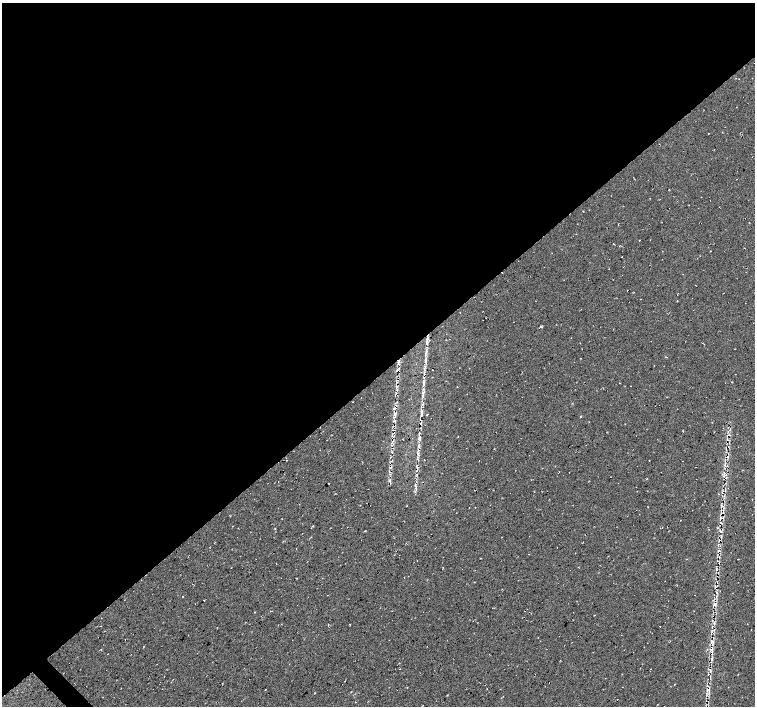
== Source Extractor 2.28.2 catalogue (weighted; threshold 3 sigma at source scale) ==
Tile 2 of 4 x 4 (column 2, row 1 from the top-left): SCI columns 1506-3010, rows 4374-5781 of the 6020 x 5994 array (HDU 1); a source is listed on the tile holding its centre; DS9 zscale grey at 2 x 2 block average (1 PNG px = mean of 2 x 2 image px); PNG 757 x 708 px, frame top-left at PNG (2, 3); no overlay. Shown black and unused: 53% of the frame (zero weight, under 2 of 3 exposures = <1% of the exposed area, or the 3 px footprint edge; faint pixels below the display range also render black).
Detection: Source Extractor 2.28.2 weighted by HDU 2 'WHT'; one run over the whole footprint, this tile lists its part. Background 0.0325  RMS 0.013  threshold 0.0563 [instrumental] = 3 sigma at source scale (4.5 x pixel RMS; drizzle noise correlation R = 1.50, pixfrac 1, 0.0396/0.0396 arcsec/px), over >= 5 px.
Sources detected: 35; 4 cosmic-ray / hot-pixel residue — not listed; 1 coinciding with a brighter row at this scale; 1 inside a brighter listed object's ellipse — not listed separately; the other 29 listed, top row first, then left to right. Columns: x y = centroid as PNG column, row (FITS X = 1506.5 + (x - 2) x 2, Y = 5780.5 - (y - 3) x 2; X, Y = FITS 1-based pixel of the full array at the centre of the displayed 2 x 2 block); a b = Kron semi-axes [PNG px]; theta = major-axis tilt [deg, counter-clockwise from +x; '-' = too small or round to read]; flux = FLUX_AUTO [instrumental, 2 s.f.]
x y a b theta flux
614 244 3 2 - 1.6
483 311 2 2 - 7.6
427 342 6 3 85 6.4
425 354 7 2 90 4.4
425 360 7 3 74 7.2
397 370 3 2 - 1.8
424 373 6 3 90 5.4
424 381 3 2 - 2.3
396 387 3 2 - 2.6
423 396 4 3 - 4.1
394 408 4 2 - 2.9
421 413 11 3 87 11
427 415 2 2 - 4.5
419 446 7 3 77 8.1
728 457 2 2 - 1.2
391 467 4 2 - 2.6
417 470 3 2 - 1.5
724 473 4 2 - 2.5
726 474 2 2 - 1.8
416 487 6 2 90 3.2
725 490 7 2 75 2.5
719 540 3 2 - 1.3
717 569 5 2 - 3
204 600 2 2 - 4
715 604 7 6 - 9.6
255 612 2 2 - 20
708 674 2 2 - 1.3
707 686 2 2 - 1.5
706 695 6 2 -79 3.1
Diffuse or blended objects may show on this block-average render without a row.